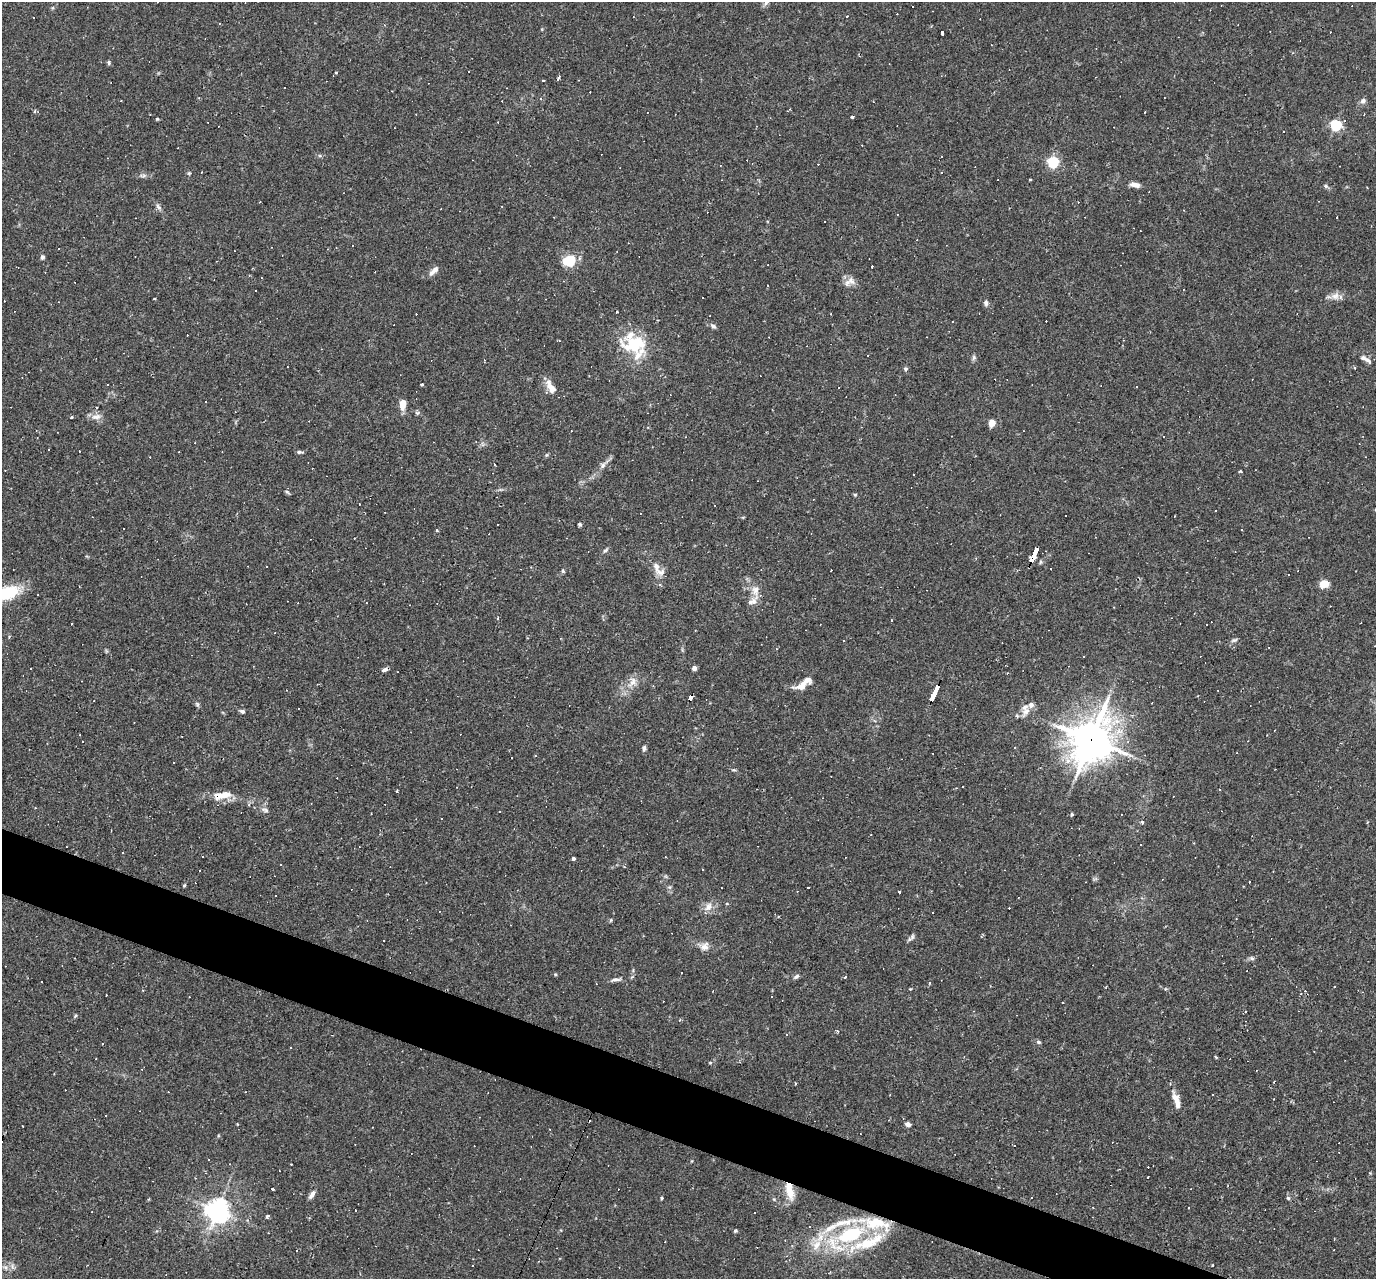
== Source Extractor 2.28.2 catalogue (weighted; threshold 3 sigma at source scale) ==
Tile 6 of 4 x 4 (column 2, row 2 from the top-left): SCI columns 1375-2748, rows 2822-4098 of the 5495 x 5510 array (HDU 1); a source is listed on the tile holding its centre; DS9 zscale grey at full resolution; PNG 1378 x 1281 px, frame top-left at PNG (2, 2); no overlay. Shown black and unused: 4% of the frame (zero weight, under 2 of 3 exposures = <1% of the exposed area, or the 3 px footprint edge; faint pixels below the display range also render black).
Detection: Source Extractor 2.28.2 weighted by HDU 2 'WHT'; one run over the whole footprint, this tile lists its part. Background 0.0261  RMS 0.0036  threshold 0.016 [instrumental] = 3 sigma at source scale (4.5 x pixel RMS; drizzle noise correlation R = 1.50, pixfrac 1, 0.05/0.05 arcsec/px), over >= 5 px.
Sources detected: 289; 129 cosmic-ray / hot-pixel residue — not listed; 19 inside a brighter listed object's ellipse — not listed separately; the other 141 listed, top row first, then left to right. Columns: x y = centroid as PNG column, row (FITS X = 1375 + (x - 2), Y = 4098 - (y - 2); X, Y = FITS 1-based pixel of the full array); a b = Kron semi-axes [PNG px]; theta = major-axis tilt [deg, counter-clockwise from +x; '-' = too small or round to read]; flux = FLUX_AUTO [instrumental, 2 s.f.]
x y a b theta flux
766 2 7 6 - 0.89
847 16 3 3 - 0.35
942 32 3 3 - 55
109 62 6 4 -89 0.55
336 72 3 3 - 0.54
558 78 5 3 - 1.5
1363 101 8 7 - 1.1
35 111 5 3 - 0.39
852 117 3 3 - 0.62
157 119 4 4 - 0.37
1336 125 5 5 - 36
1053 162 5 5 - 39
189 173 4 4 - 0.39
941 173 3 2 - 0.25
1030 180 3 2 - 0.33
1135 185 13 6 -8 2
1326 186 6 5 - 0.61
159 207 10 5 -49 1
825 221 3 3 - 0.64
42 257 5 4 - 0.84
570 261 6 6 - 18
872 267 3 3 - 1.1
433 271 15 6 43 1.9
851 281 14 8 -43 2.4
768 285 3 2 - 0.28
1335 296 12 10 30 2.3
986 303 8 6 -83 0.9
616 312 3 2 - 0.47
713 326 8 5 -36 0.94
635 345 27 18 2 17
974 358 7 5 88 0.75
1363 358 12 7 -34 1.7
1355 368 4 3 - 0.35
906 369 5 5 - 0.61
422 385 3 3 - 0.54
551 387 20 8 -62 3.7
1137 387 3 2 - 0.47
403 404 11 7 85 3.4
96 407 3 2 - 0.4
72 417 4 3 - 0.31
96 417 13 8 0 2.1
992 423 5 4 - 6.9
1164 437 3 3 - 1.3
299 452 7 4 0 0.7
603 465 8 7 - 1.1
1240 471 4 3 - 0.37
287 492 7 3 -36 0.51
855 495 5 3 - 0.37
641 513 3 2 - 0.21
580 524 5 4 - 0.51
437 529 3 3 - 4.1
1242 530 2 2 - 0.24
605 550 8 4 35 0.69
1034 555 17 4 66 49
656 566 12 7 -73 2.4
761 570 3 2 - 0.21
563 571 5 4 - 0.48
660 584 5 4 - 0.67
1324 584 8 6 19 5.4
755 590 15 10 83 3.6
7 593 27 14 19 16
498 618 3 3 - 0.46
72 623 3 2 - 0.42
1207 624 3 2 - 0.79
820 625 2 2 - 0.2
9 636 4 4 - 0.51
1234 640 9 4 18 0.74
694 668 5 5 - 1.1
30 669 3 2 - 0.37
385 670 5 3 - 2.3
1007 673 2 2 - 0.24
633 682 16 9 55 3.4
799 687 19 7 9 2.4
934 693 16 3 66 39
690 697 5 3 - 5.8
1152 703 2 2 - 0.24
197 704 7 4 -54 0.61
242 711 6 5 - 0.73
1026 711 13 9 37 2.7
1091 739 15 13 65 870
644 748 7 5 79 0.91
1068 761 8 7 - 2
733 770 7 3 0 0.42
222 795 28 10 9 5.5
249 805 5 3 - 0.39
265 810 10 5 -28 1
1072 814 4 3 - 0.68
1142 822 4 3 - 0.81
1141 845 3 2 - 0.42
122 853 3 2 - 0.39
573 858 3 3 - 0.83
624 867 3 3 - 0.56
703 869 2 2 - 0.3
199 871 2 2 - 0.32
1250 882 3 2 - 0.27
184 885 4 3 - 0.42
808 887 3 2 - 0.46
899 892 3 3 - 1
708 907 14 9 62 2.6
611 920 5 3 - 0.35
911 938 11 4 46 0.86
704 946 13 10 26 2.3
1252 958 8 5 -19 0.69
555 974 4 4 - 0.42
796 976 8 5 36 0.8
845 977 3 3 - 1.3
616 979 15 5 5 1.3
929 983 4 3 - 0.53
910 989 3 3 - 0.29
1165 989 5 4 - 0.42
143 990 3 3 - 0.43
106 995 3 2 - 0.34
1063 1003 3 2 - 0.25
680 1020 4 3 - 0.5
838 1031 4 3 - 0.38
786 1035 3 2 - 0.29
1038 1042 6 4 -40 0.62
102 1043 3 2 - 0.33
710 1063 5 3 - 0.33
1274 1082 3 3 - 0.87
1176 1098 17 8 -67 3.2
908 1124 6 5 - 1.4
1015 1146 3 3 - 0.84
208 1159 3 2 - 0.57
291 1164 3 2 - 0.31
1148 1177 3 2 - 0.53
272 1189 3 3 - 1.1
790 1191 20 11 -77 5
312 1194 12 5 56 1.4
1032 1197 3 3 - 1
662 1198 4 3 - 0.48
1288 1198 5 5 - 0.52
1093 1207 3 2 - 0.23
217 1210 7 7 - 310
755 1213 2 2 - 0.3
268 1216 4 3 - 1.9
735 1231 4 4 - 0.48
850 1235 36 18 21 30
472 1265 3 2 - 0.57
1212 1265 3 2 - 0.35
5 1267 7 4 -89 0.74
Overlapping masked pixels (flux is a lower limit): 5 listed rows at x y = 1034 555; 934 693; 690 697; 1091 739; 222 795
Isophote crosses this tile's border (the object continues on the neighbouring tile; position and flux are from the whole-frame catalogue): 2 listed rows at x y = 766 2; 7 593